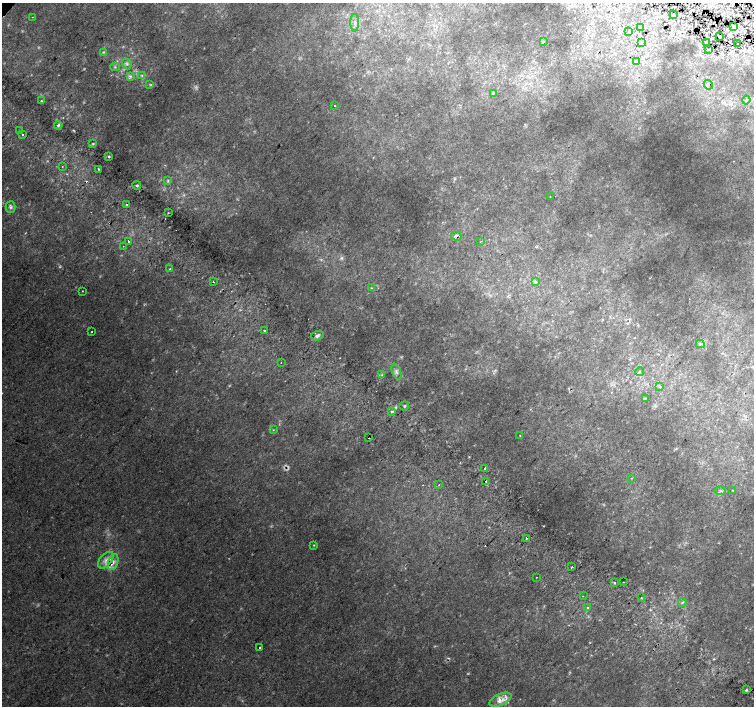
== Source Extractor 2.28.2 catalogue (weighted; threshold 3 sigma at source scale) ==
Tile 6 of 4 x 4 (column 2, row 2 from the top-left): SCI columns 1539-3041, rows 3080-4486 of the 6074 x 6092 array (HDU 1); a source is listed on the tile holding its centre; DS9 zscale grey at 2 x 2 block average (1 PNG px = mean of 2 x 2 image px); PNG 756 x 708 px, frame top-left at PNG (2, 3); each listed source drawn as its Kron ellipse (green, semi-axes under 4 px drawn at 4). Shown black and unused: <1% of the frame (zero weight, under 2 of 3 exposures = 5% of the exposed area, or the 3 px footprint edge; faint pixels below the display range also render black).
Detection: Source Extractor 2.28.2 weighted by HDU 2 'WHT'; one run over the whole footprint, this tile lists its part. Background 0.011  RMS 0.013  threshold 0.0579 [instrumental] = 3 sigma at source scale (4.5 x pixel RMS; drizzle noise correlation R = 1.50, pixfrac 1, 0.0396/0.0396 arcsec/px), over >= 5 px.
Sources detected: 100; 4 too faint to see at this stretch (2 x 2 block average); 12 cosmic-ray / hot-pixel residue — neither listed nor drawn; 2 inside a brighter listed object's ellipse — not listed separately; the other 82 listed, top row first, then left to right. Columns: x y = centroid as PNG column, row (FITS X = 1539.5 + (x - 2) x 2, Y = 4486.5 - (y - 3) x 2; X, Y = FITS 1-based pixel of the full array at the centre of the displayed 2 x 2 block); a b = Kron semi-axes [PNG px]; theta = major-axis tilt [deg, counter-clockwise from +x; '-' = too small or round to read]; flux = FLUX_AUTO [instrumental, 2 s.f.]
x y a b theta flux
674 14 3 2 - 1.7
32 17 2 2 - 2
355 23 9 3 90 8.5
733 27 3 2 - 2.2
640 28 3 2 - 2.5
629 31 3 2 - 1.5
720 36 3 2 - 3
544 42 3 2 - 2.6
642 42 4 2 - 2.6
706 42 3 2 - 13
738 44 2 2 - 1.1
708 49 3 2 - 1.8
103 52 4 3 - 3.2
637 62 3 2 - 2.2
127 64 6 4 -64 7.9
115 67 4 2 - 3
142 75 3 2 - 3.2
131 76 4 3 - 5.3
150 84 3 2 - 2.7
708 85 5 4 - 4.4
493 93 3 2 - 3.4
746 100 4 3 - 3.7
41 101 3 2 - 2.4
335 106 2 2 - 4.9
58 125 4 3 - 5.9
19 131 2 2 - 5.4
22 134 2 2 - 22
93 144 3 2 - 2.6
109 156 3 2 - 3.3
62 166 2 2 - 2
99 169 3 2 - 2.6
168 181 4 2 - 3
137 185 4 3 - 3.8
550 197 2 2 - 3.1
126 205 2 2 - 10
11 207 6 5 - 7.4
168 213 3 2 - 1.2
456 236 5 4 - 8.3
128 241 2 2 - 8.4
481 241 3 2 - 1.6
123 246 2 2 - 1.3
170 269 2 2 - 4.5
213 282 2 2 - 3
536 282 3 2 - 2.5
372 288 3 2 - 2.9
82 291 2 2 - 1.7
264 331 2 2 - 10
92 332 2 2 - 1.4
317 336 6 4 19 8.2
700 344 4 2 - 3.5
281 362 2 2 - 3.8
396 372 8 4 -70 9.3
639 372 4 3 - 4.6
382 375 4 3 - 3.8
660 387 3 2 - 2.6
645 398 3 2 - 2.9
404 406 5 2 - 3.2
392 411 3 3 - 3.8
273 430 2 2 - 1.8
520 435 2 2 - 4.6
369 438 2 2 - 8.6
485 468 2 2 - 21
631 478 2 2 - 1.2
486 482 2 2 - 9.7
439 484 2 2 - 1.2
732 490 2 2 - 1.5
720 491 5 2 - 2.8
527 538 3 2 - 7
314 545 3 2 - 1.9
106 560 10 5 48 19
113 562 8 5 74 15
572 567 2 2 - 23
536 577 2 2 - 2.5
614 582 2 2 - 12
623 582 2 2 - 1
583 596 2 2 - 2.2
641 598 2 2 - 1.5
682 602 4 3 - 3.3
588 607 3 2 - 2.4
260 647 2 2 - 28
746 690 4 2 - 3.3
500 700 12 5 25 39
Overlapping masked pixels (flux is a lower limit): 3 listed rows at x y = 720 36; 706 42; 456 236
Diffuse or blended objects may show on this block-average render without a row.